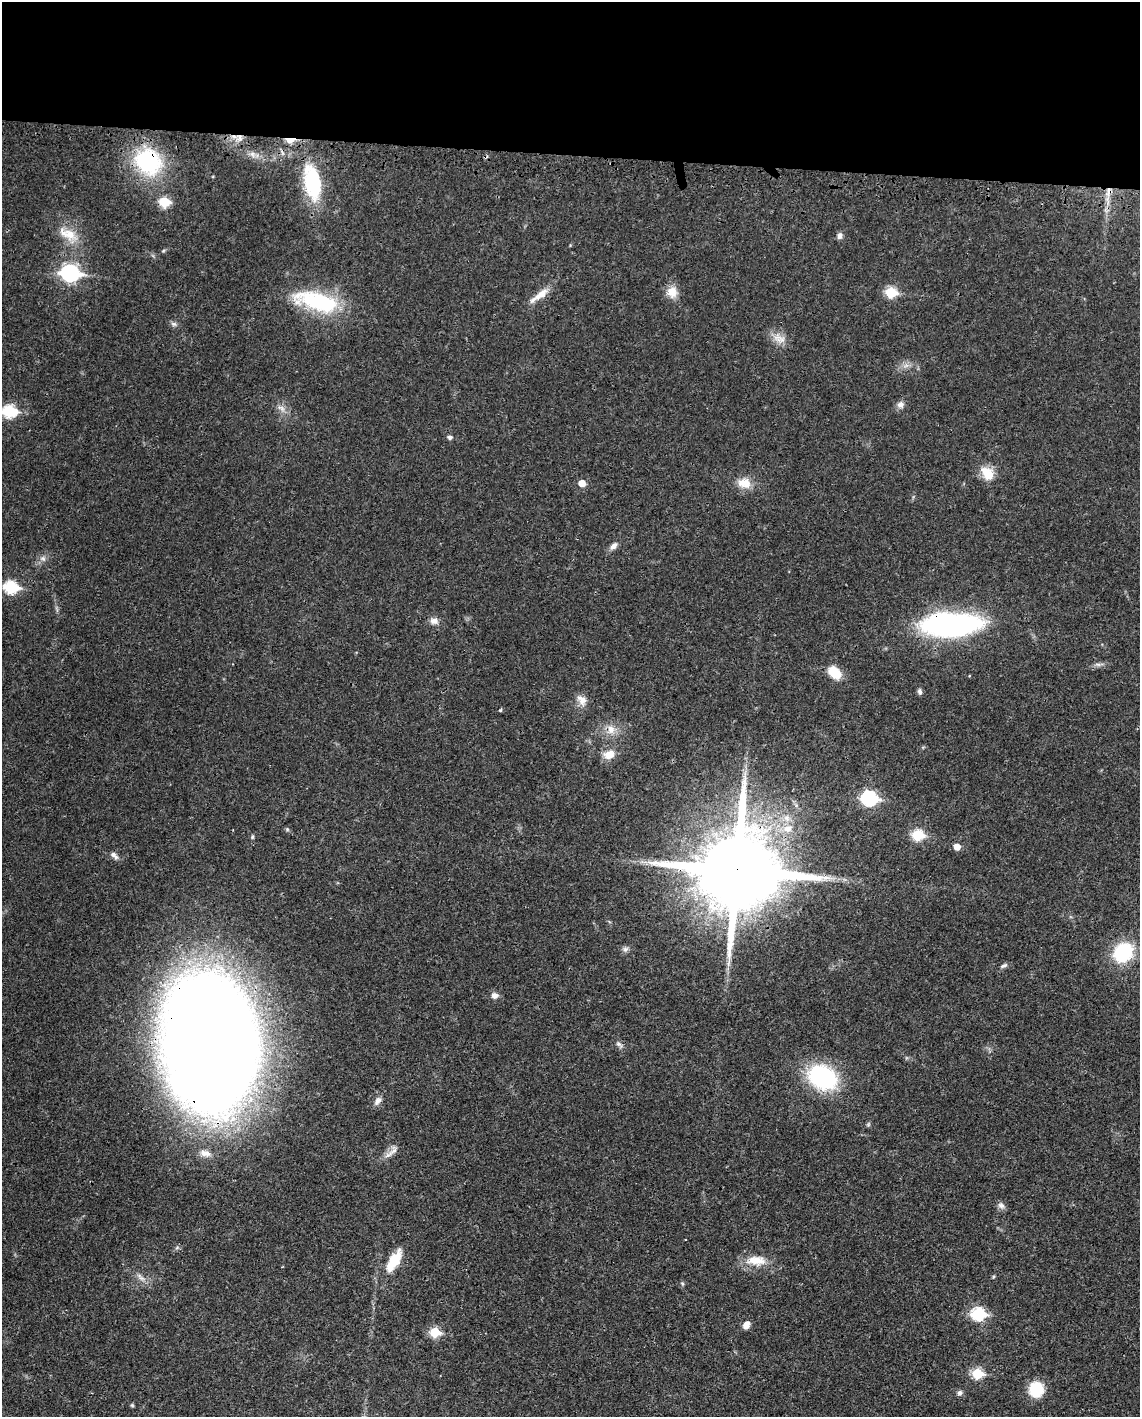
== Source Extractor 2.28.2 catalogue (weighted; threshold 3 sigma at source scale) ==
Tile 3 of 4 x 3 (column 3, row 1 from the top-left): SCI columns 2368-3505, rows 3090-4504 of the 4733 x 4651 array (HDU 1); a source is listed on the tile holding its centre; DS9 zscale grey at full resolution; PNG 1142 x 1419 px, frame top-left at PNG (2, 2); no overlay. Shown black and unused: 11% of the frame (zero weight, under 3 of 4 exposures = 7% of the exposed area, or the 3 px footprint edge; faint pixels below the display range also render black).
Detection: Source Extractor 2.28.2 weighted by HDU 2 'WHT'; one run over the whole footprint, this tile lists its part. Background 0.0165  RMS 0.0028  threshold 0.0125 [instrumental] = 3 sigma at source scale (4.5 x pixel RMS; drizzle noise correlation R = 1.50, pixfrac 1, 0.05/0.05 arcsec/px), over >= 5 px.
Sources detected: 66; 2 inside a brighter object's white glare — not listed; the other 64 listed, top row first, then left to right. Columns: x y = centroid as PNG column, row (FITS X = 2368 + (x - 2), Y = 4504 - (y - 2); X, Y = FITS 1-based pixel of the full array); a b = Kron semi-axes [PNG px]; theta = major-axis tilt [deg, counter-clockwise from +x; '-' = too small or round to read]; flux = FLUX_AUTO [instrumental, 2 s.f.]
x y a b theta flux
239 137 10 5 -78 1.2
290 140 8 4 -1 6.9
148 162 24 21 -36 31
312 183 46 23 -80 20
1109 192 15 7 71 2.4
164 202 6 6 - 13
70 234 23 15 -44 5.7
840 236 9 6 84 0.96
70 273 9 7 -8 74
672 292 15 14 - 3.1
891 292 6 6 - 15
541 294 24 8 37 3.6
319 303 70 21 -17 24
174 324 8 6 -15 0.76
778 338 17 12 -57 3
906 366 7 4 19 0.88
900 405 10 9 - 1.3
281 408 12 6 -38 1.4
9 411 7 6 - 28
450 437 5 5 - 0.82
988 473 19 14 -52 4.8
582 483 6 5 - 3.4
744 483 18 14 -8 4
614 546 12 7 47 1.4
43 558 9 8 - 1.2
11 587 8 6 -9 28
434 621 11 9 -2 1.6
950 624 53 21 1 74
1098 664 9 4 -8 0.76
834 672 14 10 -43 6
920 691 7 5 -69 0.78
582 700 17 10 -53 2.4
500 710 4 3 - 0.37
611 730 14 11 78 2.9
609 754 15 12 16 3.2
869 798 8 7 - 51
788 828 16 11 15 4.2
918 835 6 6 - 17
957 847 6 5 - 2.6
114 855 13 7 -46 1.3
737 870 23 23 - 4600
625 949 8 7 - 0.89
1123 952 21 18 47 17
1004 966 11 5 23 0.74
494 995 9 8 - 1.3
210 1043 86 58 -85 980
619 1044 11 5 -36 0.86
822 1077 27 21 -27 33
378 1101 13 8 57 1.4
394 1151 16 9 61 1.9
205 1153 16 8 -14 2.2
1001 1205 10 7 -23 1.1
756 1260 29 13 -2 5.4
394 1261 30 12 59 7.5
141 1277 16 5 -43 1.4
993 1277 5 3 - 0.3
682 1283 5 4 - 0.35
978 1314 7 6 - 29
746 1325 9 7 65 2
435 1332 6 6 - 13
977 1373 6 6 - 15
1036 1389 17 15 80 8
960 1393 8 6 60 0.72
132 1405 5 4 - 0.33
Overlapping masked pixels (flux is a lower limit): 9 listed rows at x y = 239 137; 290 140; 148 162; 312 183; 1109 192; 950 624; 737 870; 210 1043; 822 1077
Isophote crosses this tile's border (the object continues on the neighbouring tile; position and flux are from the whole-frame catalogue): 1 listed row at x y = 9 411